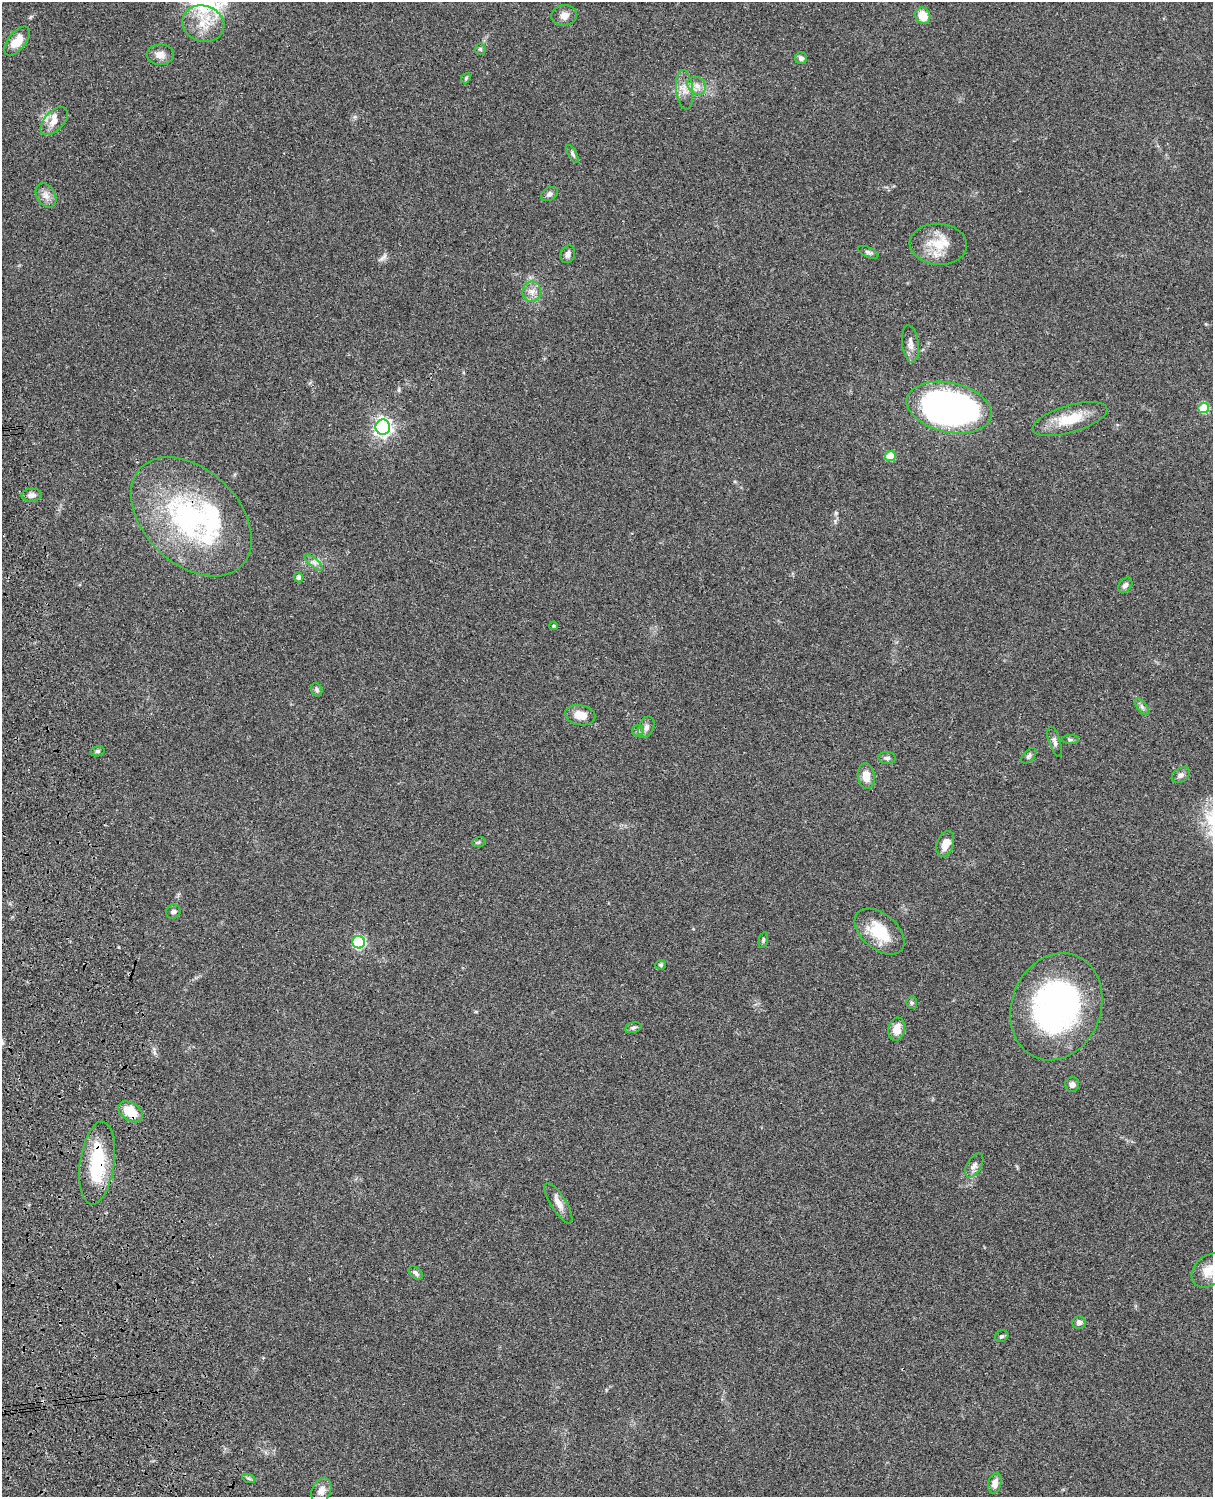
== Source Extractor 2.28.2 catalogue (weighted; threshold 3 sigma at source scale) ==
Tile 7 of 4 x 3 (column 3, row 2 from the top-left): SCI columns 2545-3755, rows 1773-3267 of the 5086 x 4927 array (HDU 1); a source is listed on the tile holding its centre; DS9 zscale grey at full resolution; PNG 1215 x 1499 px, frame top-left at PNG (2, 2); each listed source drawn as its Kron ellipse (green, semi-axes under 4 px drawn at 4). Shown black and unused: <1% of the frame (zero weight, under 3 of 4 exposures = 6% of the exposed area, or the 3 px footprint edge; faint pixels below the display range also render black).
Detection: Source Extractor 2.28.2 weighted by HDU 2 'WHT'; one run over the whole footprint, this tile lists its part. Background 0.0778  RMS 0.0059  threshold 0.0264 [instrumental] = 3 sigma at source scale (4.5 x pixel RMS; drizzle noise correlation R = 1.50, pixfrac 1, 0.05/0.05 arcsec/px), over >= 5 px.
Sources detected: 72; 2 inside a brighter object's white glare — neither listed nor drawn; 5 inside a brighter listed object's ellipse — not listed separately; the other 65 listed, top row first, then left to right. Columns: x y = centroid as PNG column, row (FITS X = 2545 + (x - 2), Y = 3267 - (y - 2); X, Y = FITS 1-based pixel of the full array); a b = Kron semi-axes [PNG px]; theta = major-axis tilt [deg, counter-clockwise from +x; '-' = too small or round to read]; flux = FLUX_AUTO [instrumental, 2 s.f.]
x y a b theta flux
564 15 13 10 7 3.8
923 16 8 7 - 9.6
203 24 21 18 -17 14
17 41 17 8 50 9.4
480 49 5 5 - 0.89
160 55 13 10 0 4.6
801 58 6 5 - 1.9
466 78 6 4 48 0.75
697 86 10 8 -43 3.7
685 90 20 8 -84 5.5
54 121 17 9 46 5
573 154 10 4 -59 1.3
549 194 9 6 28 1.9
46 196 13 9 -60 3.9
938 244 29 20 -4 16
868 252 11 5 -25 1.3
568 254 9 7 71 2.7
532 292 10 9 - 3.8
910 344 18 8 -83 4
949 408 43 24 -12 250
1204 408 5 5 - 21
1070 419 38 13 16 17
383 427 7 7 - 210
890 456 5 5 - 13
32 495 10 6 3 2.3
191 517 70 47 -44 100
314 562 11 4 -40 2
299 577 5 4 - 1.4
1125 585 8 6 51 2
554 626 4 3 - 0.76
317 690 7 5 -67 1.3
1142 707 10 4 -55 1.6
580 715 15 10 -10 6.9
646 727 11 7 65 2.4
638 731 6 5 - 1.1
1070 739 9 4 0 1.1
1055 742 15 5 -73 2.2
98 751 7 5 13 1
1029 756 9 5 45 1.4
887 758 8 6 -6 1.6
1181 775 10 7 34 2.1
866 776 13 8 -82 7.1
479 842 7 5 12 0.95
945 844 13 8 72 5.9
173 912 7 7 - 1.6
879 932 29 17 -40 20
763 940 8 4 79 0.8
359 942 6 6 - 75
661 965 5 5 - 0.87
912 1003 6 5 - 0.96
1056 1007 55 45 69 140
633 1028 8 5 15 1.3
897 1029 12 8 80 6.7
1072 1084 7 7 - 2.1
130 1112 14 9 -33 13
97 1163 42 17 82 36
974 1165 13 7 60 2.8
558 1203 23 8 -58 4.7
1209 1271 19 14 43 8.1
416 1273 8 5 -39 1.6
1079 1323 6 6 - 2.2
1002 1336 7 5 31 1.1
249 1479 7 4 -20 1
995 1483 10 6 77 4.2
321 1490 13 9 66 4.4
Overlapping masked pixels (flux is a lower limit): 3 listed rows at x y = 191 517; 130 1112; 97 1163
Isophote crosses this tile's border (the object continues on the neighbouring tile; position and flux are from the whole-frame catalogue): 1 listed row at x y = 1209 1271